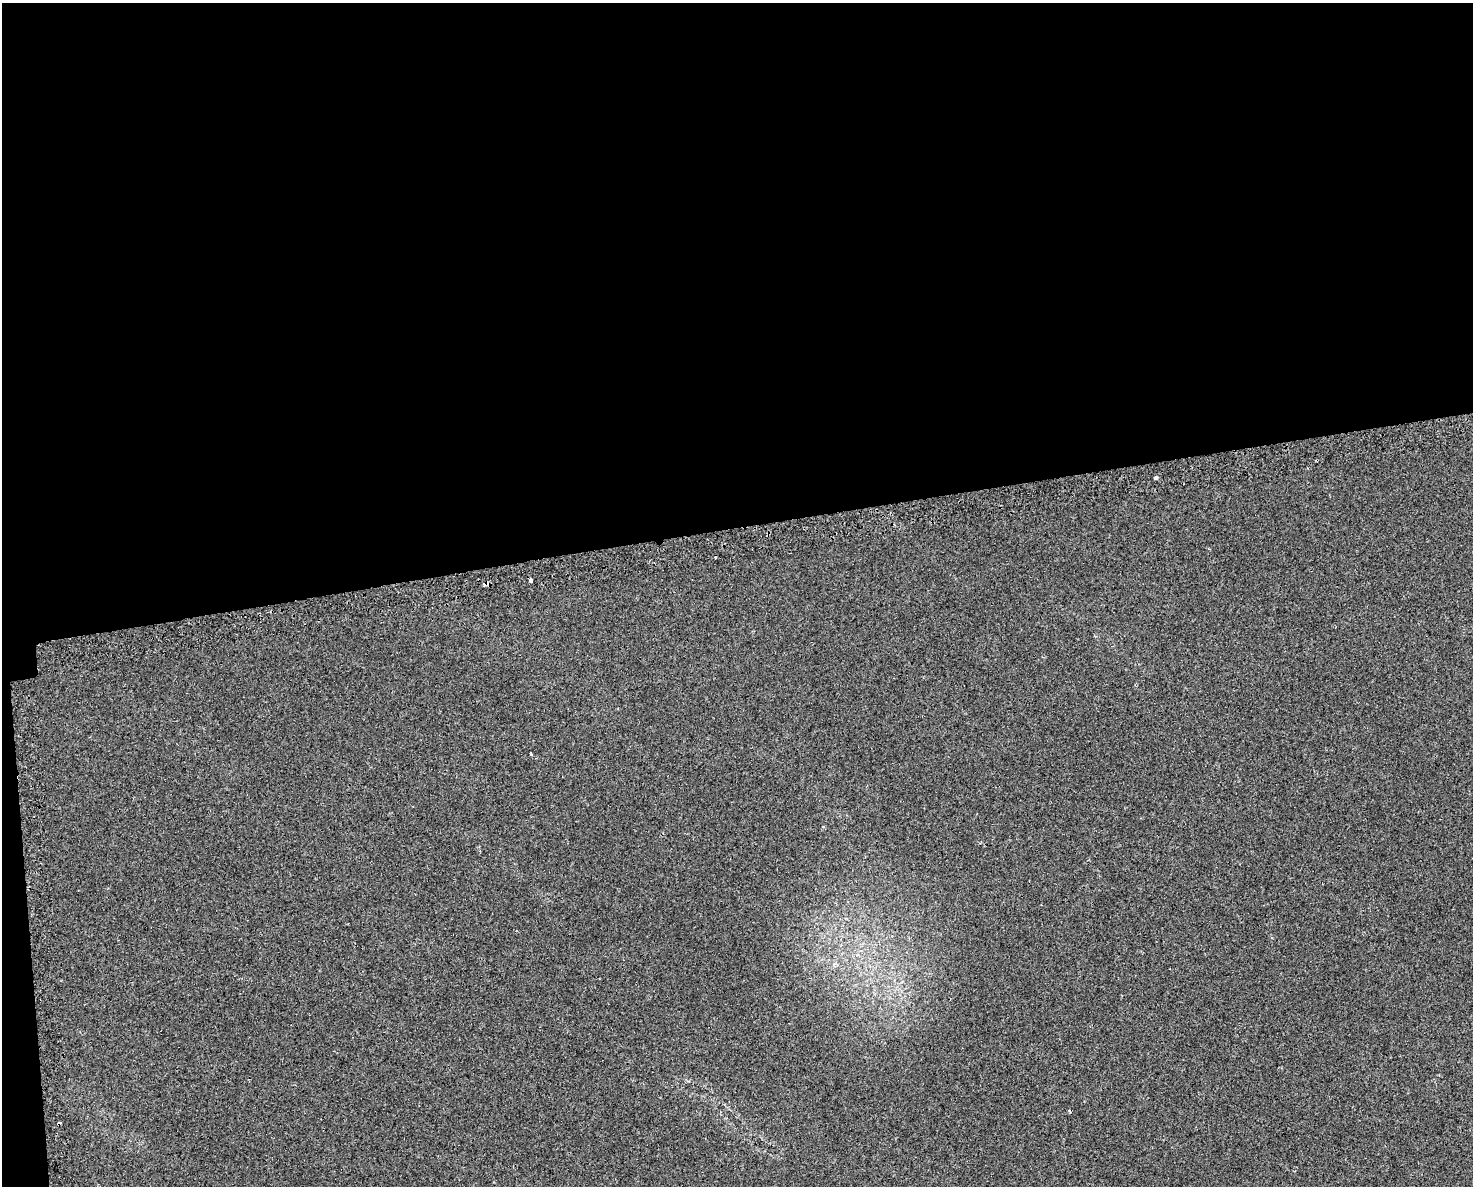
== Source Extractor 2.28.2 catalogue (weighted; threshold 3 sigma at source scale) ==
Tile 1 of 3 x 4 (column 1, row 1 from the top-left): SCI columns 94-1564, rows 3589-4772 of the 4556 x 4811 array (HDU 1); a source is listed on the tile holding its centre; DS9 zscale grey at full resolution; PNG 1475 x 1188 px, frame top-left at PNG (2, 3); no overlay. Shown black and unused: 45% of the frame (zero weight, under 2 of 3 exposures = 3% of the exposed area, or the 3 px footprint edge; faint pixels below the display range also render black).
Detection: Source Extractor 2.28.2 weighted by HDU 2 'WHT'; one run over the whole footprint, this tile lists its part. Background 0.0393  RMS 0.0057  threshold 0.0257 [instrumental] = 3 sigma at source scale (4.5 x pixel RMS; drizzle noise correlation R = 1.50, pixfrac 1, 0.0396/0.0396 arcsec/px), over >= 5 px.
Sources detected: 7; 2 cosmic-ray / hot-pixel residue — not listed; the other 5 listed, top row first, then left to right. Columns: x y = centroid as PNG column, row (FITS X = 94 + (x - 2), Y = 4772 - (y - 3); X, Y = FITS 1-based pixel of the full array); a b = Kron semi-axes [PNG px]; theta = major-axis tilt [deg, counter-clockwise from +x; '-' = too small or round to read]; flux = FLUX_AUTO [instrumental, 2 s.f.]
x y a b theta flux
1156 478 4 3 - 2.2
531 580 4 3 - 4.5
531 754 3 2 - 1.1
1070 1111 5 3 - 0.49
59 1123 3 3 - 4.8
Overlapping masked pixels (flux is a lower limit): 1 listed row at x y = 59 1123